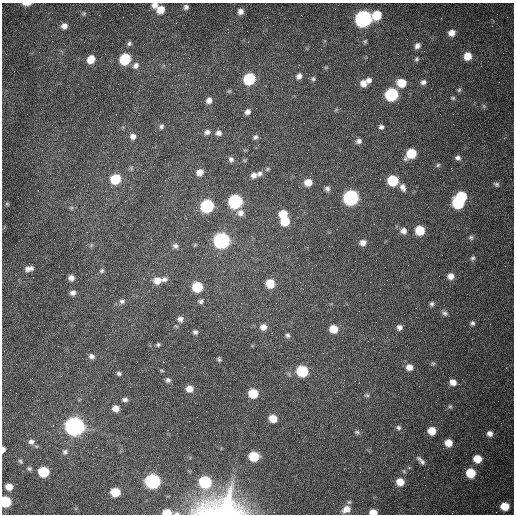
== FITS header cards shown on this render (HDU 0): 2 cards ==
NAXIS1  =                  512 /fastest changing axis
NAXIS2  =                  512 /next to fastest changing axis

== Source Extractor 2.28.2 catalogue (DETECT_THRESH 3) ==
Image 512 x 512 px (HDU 0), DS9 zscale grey, 1 PNG px = 1 image px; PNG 516 x 516 px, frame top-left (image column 1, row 512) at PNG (2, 3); no overlay
Background 1540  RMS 24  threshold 71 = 3 sigma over >= 5 px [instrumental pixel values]
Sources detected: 147; all 147 listed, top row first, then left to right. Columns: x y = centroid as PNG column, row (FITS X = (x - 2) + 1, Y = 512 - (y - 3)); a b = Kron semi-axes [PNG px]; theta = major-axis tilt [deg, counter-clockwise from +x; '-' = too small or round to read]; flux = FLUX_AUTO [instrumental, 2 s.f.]
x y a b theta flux
27 4 9 3 0 7.4e+03
155 5 7 7 - 9.2e+03
186 7 6 6 - 5.2e+03
161 10 8 7 - 2.2e+04
240 11 7 6 - 9.2e+03
84 13 6 5 - 2.2e+03
377 15 7 6 - 4.7e+04
363 19 8 7 - 7.3e+05
64 26 7 6 - 8.6e+03
452 33 7 6 - 1.2e+04
51 36 2 2 - 9.8e+02
365 41 5 5 - 2.4e+03
129 43 7 6 - 3.7e+03
417 46 7 6 - 6.9e+03
467 56 7 7 - 2.4e+04
91 59 7 6 - 2.5e+04
125 59 8 7 - 9.7e+04
416 59 6 5 - 3.0e+03
136 66 8 7 - 7.5e+03
326 67 6 4 18 1.9e+03
299 76 7 6 - 7.2e+03
249 79 8 7 - 1.3e+05
313 79 6 5 - 3.2e+03
369 80 7 6 - 7.0e+03
423 82 7 6 - 5.5e+03
363 83 8 7 - 1.2e+04
401 83 8 7 - 3.3e+04
459 90 7 5 73 2.8e+03
229 91 5 5 - 1.8e+03
105 94 2 2 - 6.6e+02
391 94 8 7 - 2.0e+05
453 98 6 4 -15 2.6e+03
209 100 7 6 - 7.6e+03
484 106 7 4 -45 2.3e+03
336 110 7 4 19 2.1e+03
248 112 6 5 - 6.7e+03
161 126 6 5 - 3.6e+03
381 127 6 6 - 4.4e+03
293 128 2 2 - 6.4e+02
207 132 7 6 - 5.2e+03
219 133 6 6 - 5.8e+03
133 136 8 7 - 7.1e+03
255 137 6 5 - 3.8e+03
359 141 7 6 - 5.8e+03
411 153 8 7 - 6.0e+04
458 158 6 5 - 5.1e+03
231 159 7 6 - 4.6e+03
438 165 5 5 - 2.4e+03
267 169 7 5 28 2.8e+03
200 172 7 6 - 1.1e+04
260 173 8 7 - 5.8e+03
254 175 7 6 - 7.4e+03
115 179 7 7 - 6.1e+04
393 180 7 7 - 8.8e+04
308 182 7 7 - 1.9e+04
496 184 8 6 -26 3.8e+03
299 187 3 2 - 1.2e+03
403 187 9 6 -67 7.4e+03
327 188 6 5 - 5.0e+03
461 196 7 6 - 7.2e+04
351 198 8 7 - 4.4e+05
235 201 8 7 - 2.6e+05
458 203 8 7 - 1.2e+05
7 204 5 5 - 1.7e+03
207 206 8 7 - 2.0e+05
71 208 6 4 18 2.4e+03
240 213 9 8 - 9.3e+03
283 214 7 6 - 2.7e+04
285 221 7 7 - 3.5e+04
420 230 7 7 - 4.8e+04
403 231 8 7 - 8.9e+03
471 237 6 6 - 3.4e+03
221 240 8 8 - 5.4e+05
363 242 7 6 - 9.3e+03
175 246 7 6 - 4.7e+03
473 258 6 5 - 3.3e+03
29 269 10 6 14 7.9e+03
102 270 6 5 - 3.1e+03
451 276 7 7 - 1.0e+04
71 278 6 6 - 8.1e+03
164 279 7 6 - 4.7e+03
157 280 9 8 - 1.5e+04
270 283 7 7 - 3.3e+04
197 287 7 7 - 6.9e+04
73 293 6 6 - 6.4e+03
122 301 8 7 - 5.0e+03
201 301 6 5 - 3.7e+03
276 303 3 2 - 1.1e+03
432 304 6 5 - 3.9e+03
445 313 8 6 -33 4.7e+03
180 319 7 7 - 6.6e+03
381 319 2 2 - 7.3e+02
472 323 6 5 - 3.8e+03
263 327 8 7 - 1.1e+04
399 327 6 6 - 6.1e+03
333 329 7 6 - 3.0e+04
195 332 6 6 - 4.1e+03
287 335 6 6 - 3.9e+03
158 345 5 5 - 2.7e+03
91 356 7 7 - 6.0e+03
219 359 5 4 - 2.9e+03
433 363 6 5 - 2.4e+03
409 367 7 7 - 1.1e+04
162 370 6 3 -9 1.9e+03
302 371 7 7 - 1.0e+05
119 373 6 5 - 3.7e+03
168 380 6 6 - 4.6e+03
453 382 7 7 - 1.2e+04
189 389 7 7 - 1.4e+04
253 393 7 7 - 4.5e+04
367 395 7 5 -21 2.7e+03
94 399 2 2 - 6.9e+02
125 400 7 5 -9 4.7e+03
450 406 7 4 -62 2.4e+03
116 408 6 6 - 1.3e+04
273 418 7 6 - 2.4e+04
189 421 2 2 - 7.8e+02
74 426 8 8 - 1.3e+06
398 428 7 6 - 4.1e+03
432 431 6 6 - 2.4e+04
357 432 8 5 -11 3.5e+03
490 433 7 6 - 7.5e+03
31 442 9 7 -4 7.2e+03
448 443 6 6 - 2.0e+04
3 449 6 4 84 5.8e+03
65 452 8 7 - 5.0e+03
254 456 7 6 - 6.1e+04
477 459 7 6 - 2.8e+04
421 460 13 5 -44 6.6e+03
20 461 7 4 -50 2.8e+03
29 468 7 5 -25 3.1e+03
43 472 7 7 - 7.8e+04
471 473 7 6 - 5.0e+04
152 481 8 7 - 4.2e+05
205 482 7 7 - 1.5e+05
400 482 7 7 - 2.2e+04
9 487 7 6 - 1.5e+04
115 492 7 6 - 4.2e+04
316 498 2 2 - 3.6e+03
5 501 7 6 - 1.0e+05
349 502 5 5 - 3.1e+03
505 506 7 6 - 3.3e+04
221 507 52 27 5 2.0e+05
346 509 10 7 29 1.3e+04
167 512 7 5 0 2.3e+04
373 512 6 5 - 1.6e+04
177 513 8 4 -4 3.3e+03
At the frame edge (FLAGS 8, measured only in part): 8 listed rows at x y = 27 4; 155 5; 3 449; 5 501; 221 507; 167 512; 373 512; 177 513